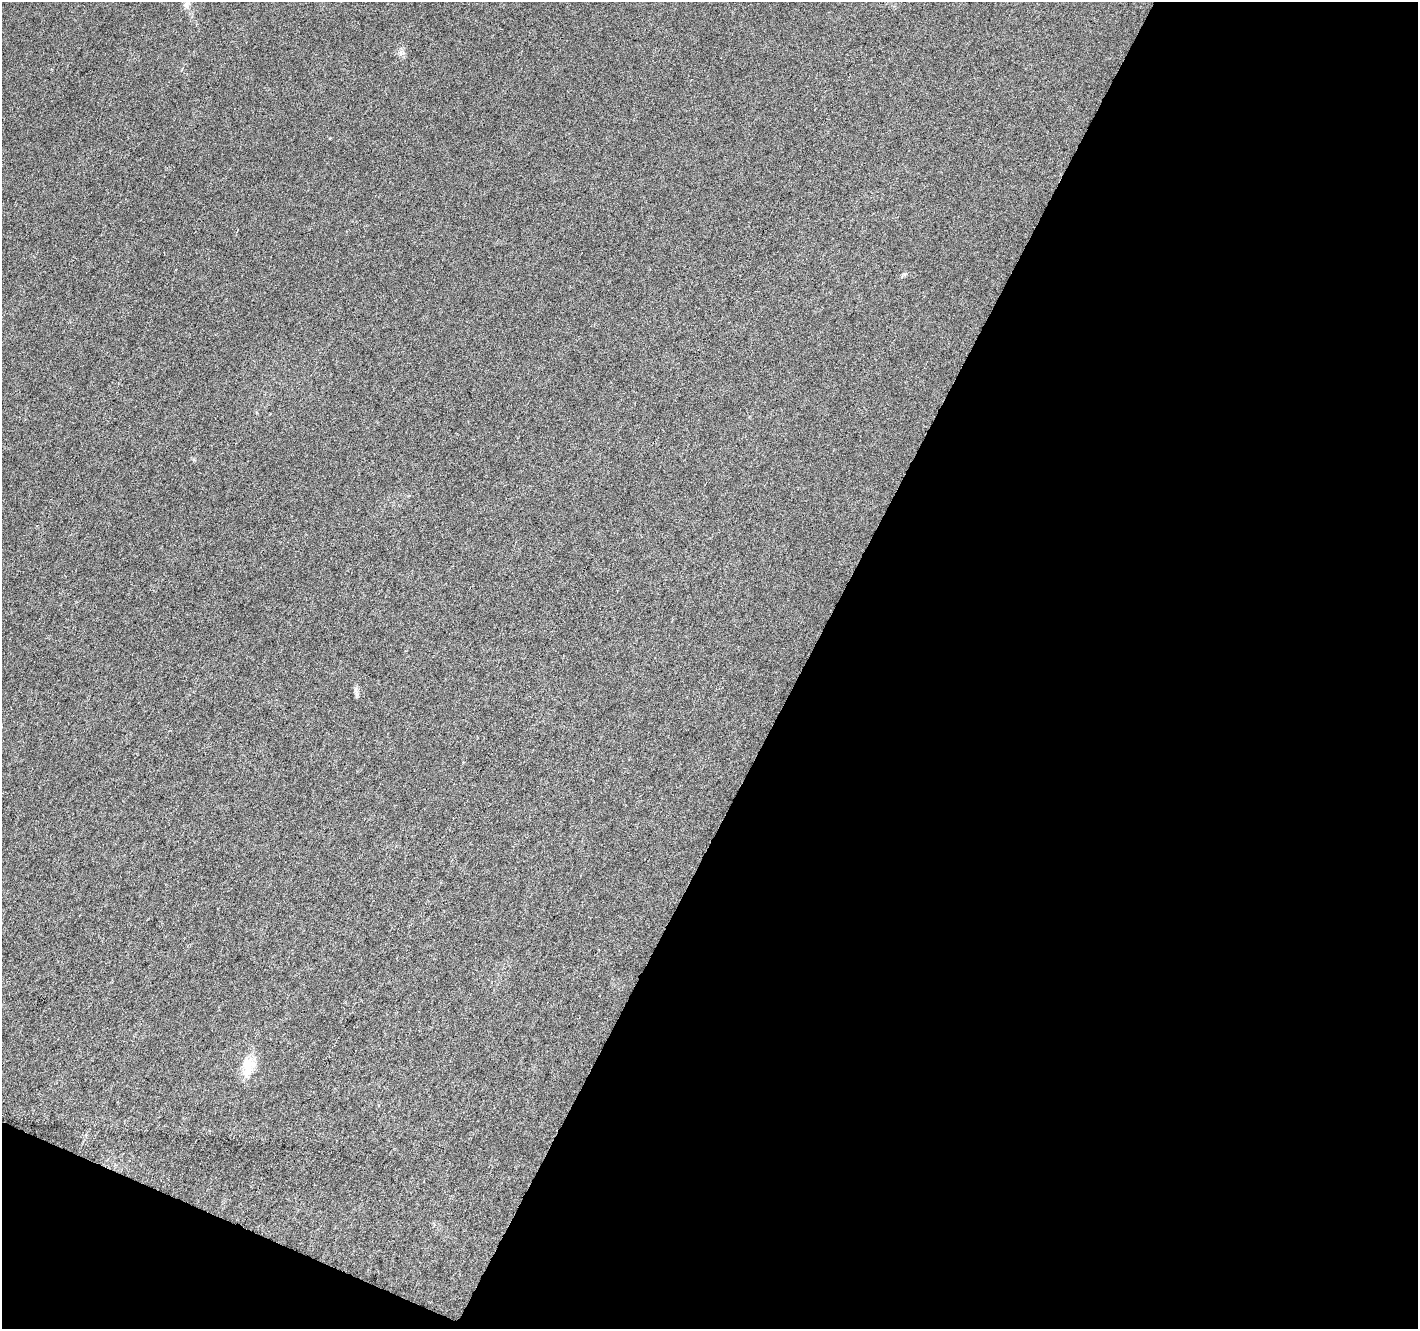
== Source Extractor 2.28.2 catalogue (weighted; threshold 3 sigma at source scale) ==
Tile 4 of 2 x 2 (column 2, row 2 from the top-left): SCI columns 1417-2832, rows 124-1450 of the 2832 x 2883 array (HDU 1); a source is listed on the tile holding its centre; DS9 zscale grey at full resolution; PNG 1420 x 1331 px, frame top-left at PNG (2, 2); no overlay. Shown black and unused: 46% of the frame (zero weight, under 3 of 6 exposures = <1% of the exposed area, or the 3 px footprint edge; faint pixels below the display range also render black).
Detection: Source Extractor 2.28.2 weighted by HDU 2 'WHT'; one run over the whole footprint, this tile lists its part. Background 0.0229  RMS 0.0045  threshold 0.0185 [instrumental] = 3 sigma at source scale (4.09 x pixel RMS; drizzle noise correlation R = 1.36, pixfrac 0.8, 0.0396/0.0396 arcsec/px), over >= 5 px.
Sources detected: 3; all 3 listed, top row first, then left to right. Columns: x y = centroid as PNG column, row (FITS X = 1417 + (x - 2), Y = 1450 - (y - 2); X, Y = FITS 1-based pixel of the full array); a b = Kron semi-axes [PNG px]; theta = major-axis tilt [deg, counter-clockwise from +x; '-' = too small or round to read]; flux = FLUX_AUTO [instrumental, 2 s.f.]
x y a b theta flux
186 4 13 8 71 2.4
401 53 9 3 -5 0.9
248 1066 29 16 88 8.7
Isophote crosses this tile's border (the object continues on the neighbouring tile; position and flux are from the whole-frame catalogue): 1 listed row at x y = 186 4